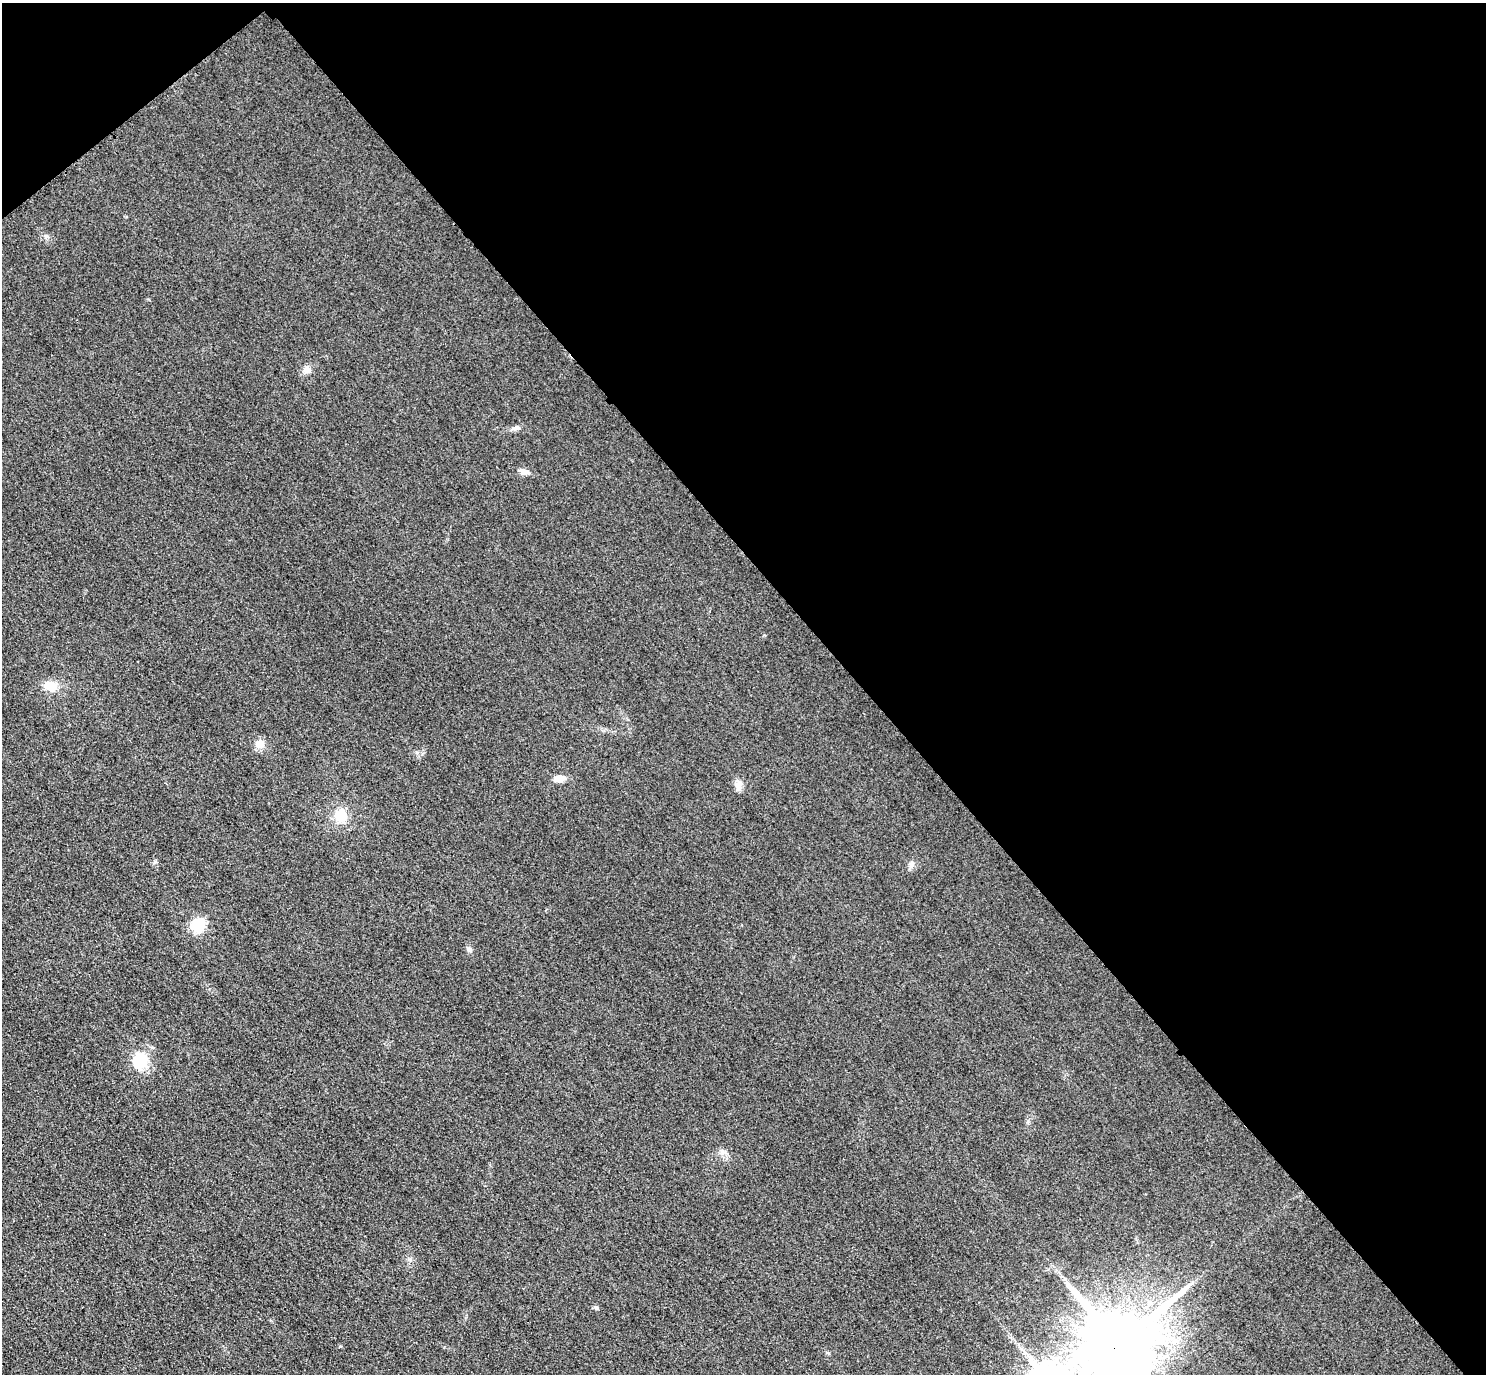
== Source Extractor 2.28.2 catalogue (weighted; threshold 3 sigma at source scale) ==
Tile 3 of 4 x 4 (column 3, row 1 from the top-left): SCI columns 2999-4482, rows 4440-5811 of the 5997 x 5994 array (HDU 1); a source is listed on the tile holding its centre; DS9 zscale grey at full resolution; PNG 1488 x 1376 px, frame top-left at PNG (2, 3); no overlay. Shown black and unused: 43% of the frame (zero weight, under 3 of 4 exposures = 3% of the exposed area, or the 3 px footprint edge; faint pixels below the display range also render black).
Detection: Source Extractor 2.28.2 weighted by HDU 2 'WHT'; one run over the whole footprint, this tile lists its part. Background 0.0556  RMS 0.019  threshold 0.0835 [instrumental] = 3 sigma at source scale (4.5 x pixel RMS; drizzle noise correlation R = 1.50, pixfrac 1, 0.05/0.05 arcsec/px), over >= 5 px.
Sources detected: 14; all 14 listed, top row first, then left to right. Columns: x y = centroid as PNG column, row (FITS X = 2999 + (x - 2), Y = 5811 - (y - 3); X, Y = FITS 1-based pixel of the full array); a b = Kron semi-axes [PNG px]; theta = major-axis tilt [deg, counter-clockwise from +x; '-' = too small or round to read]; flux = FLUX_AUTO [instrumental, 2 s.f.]
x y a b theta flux
306 370 10 9 - 10
524 472 12 6 -18 9.6
51 686 14 11 -13 26
260 744 11 10 - 16
559 778 12 8 6 15
739 784 13 7 84 9.9
341 816 14 13 - 37
154 862 6 4 71 2.8
912 863 8 7 - 6.1
198 925 16 14 39 44
470 950 7 5 -47 4.1
140 1061 21 18 70 53
1119 1344 20 17 36 26000
340 1346 4 3 - 1.7
Overlapping masked pixels (flux is a lower limit): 1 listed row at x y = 1119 1344
Isophote crosses this tile's border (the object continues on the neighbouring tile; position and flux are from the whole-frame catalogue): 1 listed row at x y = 1119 1344
Unlisted compact peaks at least as high as the median listed source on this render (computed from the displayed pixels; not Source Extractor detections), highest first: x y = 596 1308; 513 428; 46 236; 1028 1121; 417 752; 829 1353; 722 1150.